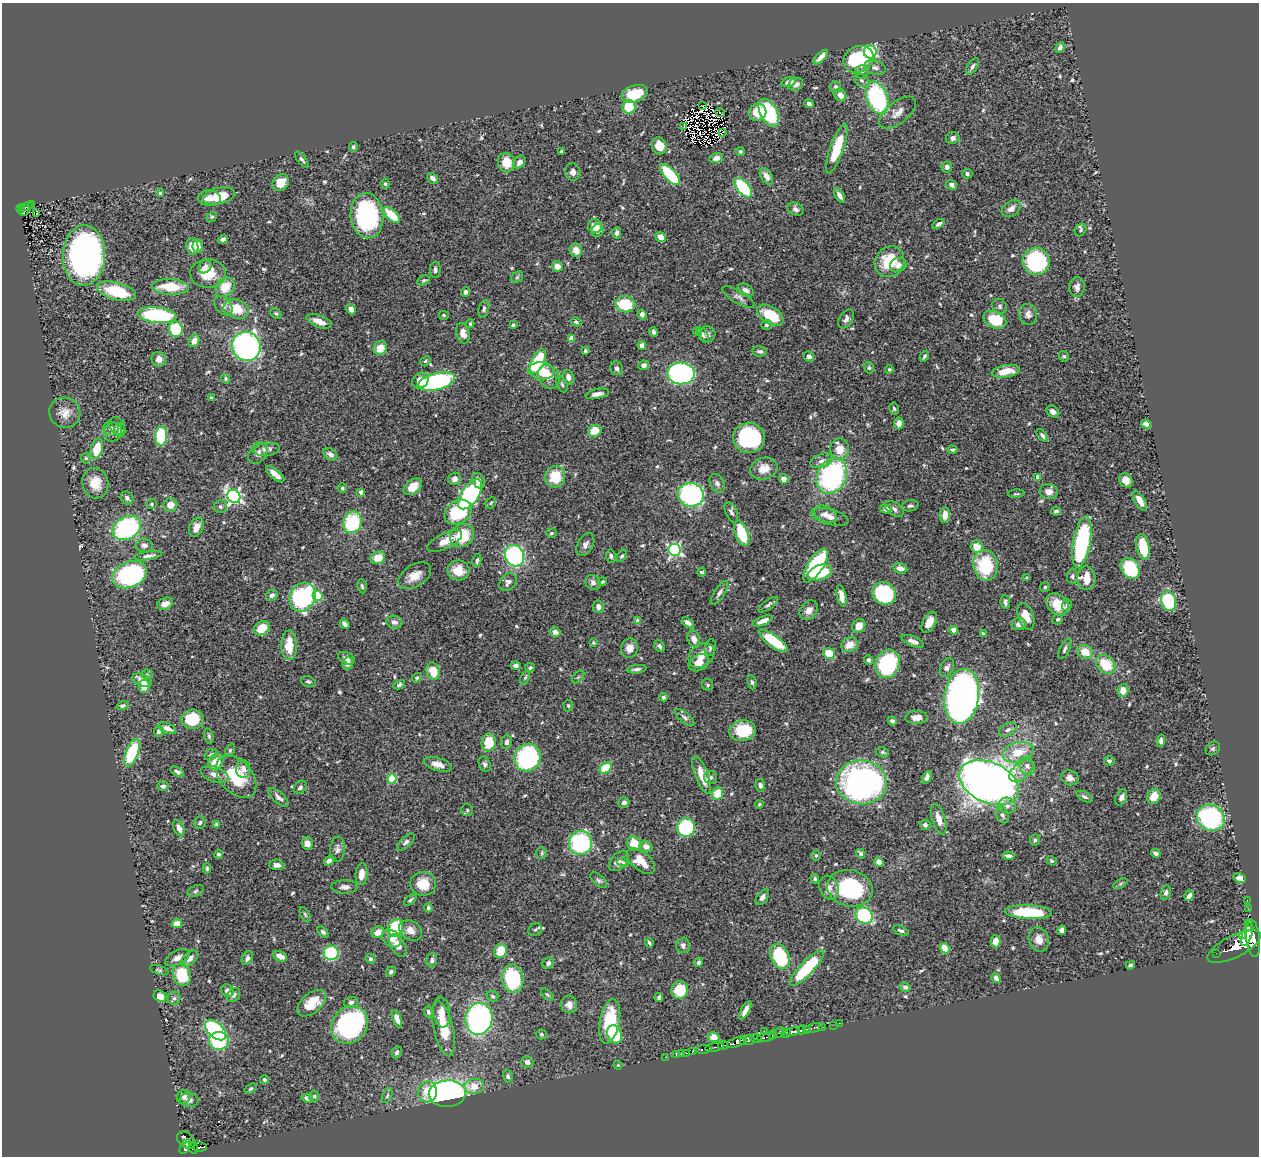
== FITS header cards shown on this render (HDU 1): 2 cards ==
NAXIS1  =                 1257
NAXIS2  =                 1154

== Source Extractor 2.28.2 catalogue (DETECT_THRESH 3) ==
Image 1257 x 1154 px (HDU 1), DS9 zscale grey, 1 PNG px = 1 image px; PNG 1261 x 1158 px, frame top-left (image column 1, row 1154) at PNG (2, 3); each listed source drawn as its Kron ellipse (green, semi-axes under 4 px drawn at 4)
Background 0.463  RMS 0.021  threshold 0.0623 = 3 sigma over >= 5 px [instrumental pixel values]
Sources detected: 600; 3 with non-positive FLUX_AUTO (blend fragments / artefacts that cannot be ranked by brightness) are neither listed nor drawn; of the other 597, the 500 brightest by FLUX_AUTO listed and drawn (97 fainter detections omitted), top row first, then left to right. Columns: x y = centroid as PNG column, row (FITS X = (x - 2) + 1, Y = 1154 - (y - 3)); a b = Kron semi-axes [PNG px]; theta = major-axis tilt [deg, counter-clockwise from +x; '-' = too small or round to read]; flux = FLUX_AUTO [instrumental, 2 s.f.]
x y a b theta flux
1060 47 5 4 - 5
870 52 6 6 - 140
821 57 9 4 45 12
858 59 16 12 23 110
973 66 9 5 57 3.7
875 68 11 6 -17 5.9
862 72 7 6 - 6.1
861 80 8 6 -33 3.7
789 82 7 4 18 8.7
796 84 7 6 - 6.3
836 87 6 5 - 3.8
635 94 13 8 18 36
840 95 6 5 - 11
877 98 17 10 -70 180
809 104 5 4 - 4.4
702 106 3 2 - 4.7
629 107 6 6 - 41
757 112 9 8 - 27
720 113 5 2 - 2.6
769 113 15 8 -63 96
898 113 22 11 38 14
684 127 3 2 - 3.1
723 133 4 2 - 2.7
953 138 7 6 - 5.4
659 146 9 7 -71 22
353 147 5 4 - 3
837 148 26 6 70 54
561 151 4 3 - 1.8
740 151 4 4 - 2.2
716 158 7 5 19 6.5
302 159 9 4 -51 3.2
519 162 7 5 51 6
506 163 10 8 -78 23
947 167 5 5 - 5.4
573 172 9 7 -81 6.6
967 174 5 5 - 3
670 175 13 5 -47 83
766 176 9 5 -57 7.7
433 178 6 4 -48 5.4
281 183 9 7 45 17
385 184 5 4 - 2.2
952 185 6 4 -35 5.7
743 188 11 6 -51 96
160 193 4 3 - 2.1
839 195 8 4 -59 6.3
219 196 16 8 12 34
209 198 11 8 -3 10
31 205 3 2 - 9.3
26 207 7 3 13 26
21 209 4 3 - 31
795 209 8 6 -25 4.4
1011 209 10 7 37 8
24 210 6 3 49 32
37 214 3 3 - 3
392 215 10 5 -42 35
367 216 22 16 -85 200
212 217 5 4 - 1.9
939 224 7 4 32 4.4
595 226 7 7 - 23
1081 230 7 5 55 2.8
598 231 6 6 - 5.2
617 233 6 4 89 4.4
661 237 6 4 -40 11
223 239 5 3 - 5.3
198 246 6 5 - 9.1
192 247 8 6 -82 20
576 250 7 6 - 13
84 255 30 21 88 540
1036 261 14 13 - 180
889 262 16 14 55 47
898 265 8 7 - 7.9
205 266 7 6 - 4.6
557 266 5 5 - 12
435 270 8 5 87 4.1
208 273 18 14 1 34
517 277 6 5 - 2.2
424 280 6 4 22 2.4
171 287 18 8 -3 43
225 287 11 8 51 27
1077 287 10 7 89 6.5
746 290 8 5 -31 4.4
116 291 20 8 -15 62
466 292 5 4 - 3.9
738 297 18 6 -30 6
625 304 10 8 -9 53
223 306 11 7 -48 6.3
1000 306 8 7 - 4
236 309 13 9 -19 32
351 309 5 4 - 7.9
484 309 9 5 72 3.6
276 313 6 4 -46 2.4
1028 314 10 9 - 7.3
157 315 19 7 -6 150
444 315 5 4 - 2
642 315 5 4 - 6.9
770 315 15 8 -31 45
846 319 10 6 58 5.4
995 320 12 8 -25 49
319 321 13 6 -22 13
576 322 5 4 - 2.8
470 324 4 3 - 1.9
513 325 3 3 - 2.7
766 325 5 5 - 2
176 329 8 7 - 62
654 332 5 3 - 3.8
697 332 4 4 - 2.8
463 333 10 6 -75 13
707 334 8 8 - 5.5
703 335 8 4 -59 3.4
571 338 4 4 - 20
194 341 6 5 - 10
642 345 4 4 - 6.7
246 346 15 14 - 390
380 348 7 6 - 16
585 351 4 3 - 2.2
760 351 7 5 -9 3.4
924 356 6 3 56 2.7
1064 356 5 4 - 2
809 357 5 5 - 5.6
159 359 7 7 - 8.1
425 361 6 4 28 2.2
538 361 13 6 63 92
644 365 5 4 - 4.8
617 368 7 6 - 4.8
869 368 6 4 -76 2.3
889 369 4 4 - 2.1
541 371 13 8 -5 31
1006 371 14 6 10 26
681 373 13 11 -3 370
549 377 13 10 -59 13
569 377 7 5 -67 7.3
226 379 5 4 - 2.3
420 381 9 7 37 15
436 381 19 8 13 220
562 385 8 5 -63 2.9
597 394 12 5 11 6.8
211 398 4 4 - 2.4
894 408 6 4 -75 2.2
1053 412 7 5 -35 6.3
65 413 15 15 - 16
899 423 6 5 - 7.9
1146 424 5 4 - 7.3
117 426 9 7 -53 3.1
111 429 8 7 - 5.4
120 430 6 5 - 2.7
595 431 7 6 - 21
113 432 9 9 - 6.2
1042 435 7 4 -52 3.2
161 436 10 6 88 94
749 438 16 15 - 140
97 449 10 6 75 35
266 449 13 6 8 7.8
840 449 10 9 - 21
952 450 5 4 - 2.3
258 453 12 8 55 6.7
330 454 7 5 -34 5.6
86 458 5 5 - 2
822 461 11 6 18 7.7
764 469 14 10 17 16
275 474 11 5 -40 11
832 476 18 14 64 230
555 477 11 10 - 38
1038 477 4 4 - 9.2
455 479 6 6 - 7
784 479 5 4 - 11
1126 480 7 6 - 12
479 481 8 6 -60 8.5
95 483 15 13 -77 23
717 483 10 7 -62 4.7
413 487 10 6 39 15
342 488 4 4 - 2
361 492 4 3 - 8.1
1049 492 9 7 -6 8.8
470 494 17 8 56 220
1016 494 8 3 5 1.9
691 495 13 12 - 200
234 496 7 6 - 350
127 498 7 6 - 4.5
1140 501 11 5 -58 13
491 503 6 4 46 1.9
152 504 5 4 - 2.6
170 505 7 7 - 14
910 506 9 5 9 3.4
220 507 6 6 - 3.5
886 509 5 4 - 8.2
894 509 10 6 -34 5.2
1056 511 5 3 - 3.4
458 512 15 11 34 88
731 512 11 5 -66 4.6
826 514 12 7 -26 8.2
945 515 8 5 88 9.7
830 517 19 7 -15 11
352 522 11 9 71 86
196 527 10 6 65 12
127 528 15 11 30 190
551 533 5 4 - 2.5
742 533 13 6 -70 53
462 535 13 11 38 46
445 541 19 7 27 16
1082 542 26 8 80 210
144 545 8 7 - 5.1
585 545 12 7 61 6.7
977 547 6 5 - 20
1143 547 13 6 -78 45
674 550 6 6 - 280
148 556 14 4 9 5.3
515 556 11 9 -64 180
611 556 6 5 - 3.4
622 556 7 4 51 2.3
378 558 7 6 - 21
477 560 7 4 79 3.4
986 565 15 12 -81 88
815 566 19 7 57 150
1130 568 11 8 -56 91
900 569 7 5 -9 8.4
458 570 11 10 - 21
702 572 4 3 - 2.4
820 572 12 7 17 50
129 575 18 12 23 230
415 576 18 11 33 17
1072 576 7 5 88 3.3
1027 578 4 3 - 2.5
1086 578 12 9 -84 23
508 582 9 8 - 6
593 582 8 7 - 5.6
602 582 4 3 - 1.9
362 586 7 4 -80 2.7
1045 587 5 5 - 1.9
719 593 14 5 57 5.3
884 593 12 11 - 90
272 595 6 5 - 4.1
318 596 5 5 - 70
841 596 11 4 -77 11
303 597 15 12 64 160
1169 601 10 7 -77 85
1005 602 7 5 -82 4.2
165 604 8 5 20 11
1057 604 12 9 -42 29
768 605 11 4 37 3.8
1067 605 6 4 72 2.5
598 607 6 5 - 7.3
809 610 11 8 54 10
1026 617 14 7 -72 17
1058 619 5 4 - 2.7
638 621 4 4 - 13
763 621 10 4 22 9.5
394 622 8 6 -8 5.9
688 622 7 4 -34 8.4
929 622 11 6 64 14
345 624 5 3 - 4.5
1019 624 7 6 - 7.4
859 626 7 6 - 16
262 628 8 6 33 28
954 630 4 4 - 20
555 632 5 4 - 6.5
983 633 4 4 - 2.3
694 639 9 6 -71 9.9
773 641 17 6 -36 60
913 641 12 5 -22 8
593 643 4 3 - 1.9
289 645 15 8 89 30
849 645 8 7 - 18
659 646 6 4 -49 3.4
630 648 9 8 - 11
710 648 8 5 80 4.6
1065 649 11 5 64 4
1085 652 8 6 -31 23
829 654 6 5 - 42
701 655 14 11 39 15
346 658 9 5 -26 5.9
868 660 5 4 - 3.6
348 663 6 5 - 7.6
699 663 10 8 32 13
887 664 14 11 70 140
1106 664 10 8 -42 39
516 666 5 4 - 5.3
947 667 10 6 66 4.9
530 668 5 4 - 3.1
636 669 10 3 6 4.2
433 671 9 6 -74 26
147 674 5 5 - 1.9
525 677 7 4 65 2.3
578 677 7 4 45 2.5
417 678 5 4 - 1.9
142 680 10 6 -23 11
308 682 7 5 -19 3
752 682 7 4 -82 2.7
399 685 6 4 27 2.8
708 685 6 5 - 2.6
144 686 6 5 - 13
1123 691 6 5 - 13
962 696 27 17 82 970
663 697 4 4 - 2.9
122 706 6 4 18 3.1
568 706 6 4 -87 2.1
685 717 12 5 -40 4.1
916 717 11 6 4 9.6
192 719 11 10 - 55
892 721 5 4 - 3.3
167 728 9 5 -23 8.4
1008 730 9 6 31 4.8
159 731 6 4 77 3.3
742 731 13 10 11 55
209 736 7 4 -75 2.6
1161 741 6 4 81 3.9
489 742 9 7 81 37
506 742 7 5 81 4.3
1213 748 8 6 40 3.1
230 750 7 4 65 2
882 752 7 5 -14 2.5
1018 752 16 10 16 30
132 753 14 6 69 91
211 755 7 5 32 3.7
527 758 14 13 - 240
1109 761 5 4 - 3.2
216 762 9 7 47 25
438 764 14 6 -16 12
485 764 8 5 -64 3.3
1027 766 9 7 -52 6.5
606 768 6 5 - 51
243 769 9 7 -87 9.2
1021 771 14 8 39 12
177 772 7 4 -28 4.2
215 774 14 7 -18 10
702 775 20 6 -69 26
236 777 24 16 -49 58
711 777 6 6 - 3.8
927 777 6 4 64 4.8
1070 778 9 7 -16 8
392 779 5 4 - 65
861 782 25 22 -5 440
989 782 31 20 -25 1500
760 785 6 5 - 4.2
163 786 6 5 - 4.6
300 787 7 5 47 3.6
717 793 6 5 - 28
1154 796 8 6 57 19
278 797 12 5 -40 5.8
1084 797 9 5 -27 3.7
1121 797 8 5 68 5.3
624 802 5 5 - 3.9
759 804 4 4 - 2.1
1007 806 9 8 - 7.1
467 810 6 6 - 2.7
1002 815 9 6 -64 4
1211 818 14 12 -30 190
939 819 16 6 -73 13
200 823 6 5 - 2.9
216 824 4 4 - 2
925 825 5 5 - 4.2
686 827 9 9 - 110
179 828 8 5 -65 8.1
1035 840 6 5 - 2.4
406 842 11 5 44 4.1
307 843 6 5 - 7
580 843 12 11 - 200
634 843 8 7 - 26
646 846 6 5 - 9.4
337 849 12 7 86 6.2
542 853 6 5 - 2.4
1156 853 5 3 - 5.1
218 854 4 4 - 2.5
860 854 5 4 - 3.5
816 855 5 4 - 1.8
1008 856 6 3 -7 5.3
329 861 5 4 - 6.5
619 861 12 7 47 8.4
641 861 17 9 -40 28
1052 861 5 4 - 2.1
623 862 6 4 -19 2.1
879 862 5 4 - 9.2
277 865 7 5 -2 6.2
207 868 5 3 - 2.6
361 874 11 6 85 15
1240 878 6 4 -27 7.6
815 879 5 4 - 2.5
599 880 10 5 -41 3.6
423 884 13 12 - 25
1120 884 7 4 31 2.6
345 887 13 6 0 6.3
829 888 12 9 -70 9.8
850 888 23 18 -13 130
195 891 8 5 27 3.1
1166 893 7 5 72 3.3
1189 896 5 3 - 5.4
762 897 9 5 52 5.2
410 900 7 4 39 2.8
1247 900 2 2 - 6.6
428 908 4 4 - 3.1
1249 909 2 2 - 6.1
1028 912 24 7 -2 75
305 914 8 4 -63 2.5
864 916 9 7 -36 110
1248 923 4 3 - 220
177 924 5 4 - 17
396 928 9 7 68 64
411 930 12 9 -34 11
535 930 7 6 - 3.2
1062 930 5 4 - 6.5
901 931 8 4 -22 3
323 932 6 4 -44 3.4
378 932 6 5 - 13
1247 934 12 5 70 2000
1242 936 4 4 - 560
392 938 10 7 -41 14
1253 938 19 7 -83 3400
1039 939 12 10 -72 14
996 941 6 5 - 11
649 943 4 3 - 3
683 945 8 7 - 5.3
398 946 12 7 -59 10
1234 946 29 11 26 3300
945 948 5 4 - 20
501 951 7 6 - 33
331 953 7 7 - 100
1216 953 2 2 - 6.2
280 956 7 5 -22 12
780 956 13 9 -65 96
177 958 13 7 25 9.1
247 958 7 5 61 5.2
190 959 10 6 41 8.3
370 959 5 4 - 3
432 960 7 5 88 3.7
698 962 5 4 - 3
548 963 6 5 - 4.2
1130 965 4 3 - 3.7
807 968 23 7 46 92
159 970 9 4 -18 2.8
391 972 5 4 - 3.6
182 975 11 8 -77 57
996 978 5 4 - 6.2
513 979 14 10 -79 110
905 987 5 4 - 3.3
680 990 9 8 - 39
228 991 7 5 -51 6.3
547 994 7 4 -40 2.4
234 995 8 5 54 4.4
160 996 7 5 -33 9.3
492 996 6 5 - 2.4
174 998 6 6 - 3.3
659 998 4 3 - 4
351 1002 7 5 16 3.8
312 1003 17 10 40 25
569 1004 9 8 - 9.5
745 1010 10 4 61 9.1
428 1012 5 4 - 3.2
442 1012 15 8 -83 13
397 1019 9 4 -67 8.9
479 1019 16 13 79 350
610 1021 22 10 79 81
839 1023 2 2 - 6.6
350 1025 20 17 52 270
833 1025 2 2 - 7.9
822 1027 3 2 - 14
814 1028 9 3 10 49
443 1029 28 9 -77 39
806 1029 3 3 - 110
215 1030 13 7 -43 190
802 1030 4 4 - 540
764 1031 2 2 - 12
792 1032 7 4 10 560
779 1033 6 4 47 120
786 1033 5 3 - 170
541 1034 5 5 - 1.9
615 1034 9 7 -68 61
773 1034 5 4 - 170
713 1037 6 5 - 12
766 1037 9 3 11 230
756 1039 6 4 -18 250
749 1040 5 5 - 210
219 1041 10 9 - 71
744 1041 4 3 - 120
737 1042 10 4 20 1300
723 1045 5 3 - 270
714 1047 9 3 12 520
704 1049 8 3 7 96
397 1052 6 4 63 3.2
692 1052 3 2 - 3.8
687 1053 3 2 - 21
681 1054 2 2 - 4.4
676 1055 3 2 - 9.1
665 1057 2 2 - 6
527 1062 6 5 - 6
618 1065 4 4 - 1.8
508 1076 6 5 - 2.8
264 1080 4 4 - 2.7
474 1086 10 7 7 21
251 1089 7 4 37 2
427 1092 10 9 - 27
447 1094 18 13 3 350
314 1096 5 5 - 2.5
387 1096 8 4 63 2.6
184 1097 7 6 - 4.8
307 1098 6 4 -17 6.4
189 1100 9 7 -4 5.7
186 1140 10 7 -40 380
187 1144 4 2 - 120
200 1147 6 4 1 100
185 1148 6 4 43 320
193 1148 5 3 - 110
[97 fainter detections neither listed nor drawn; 3 non-positive-flux detections neither listed nor drawn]